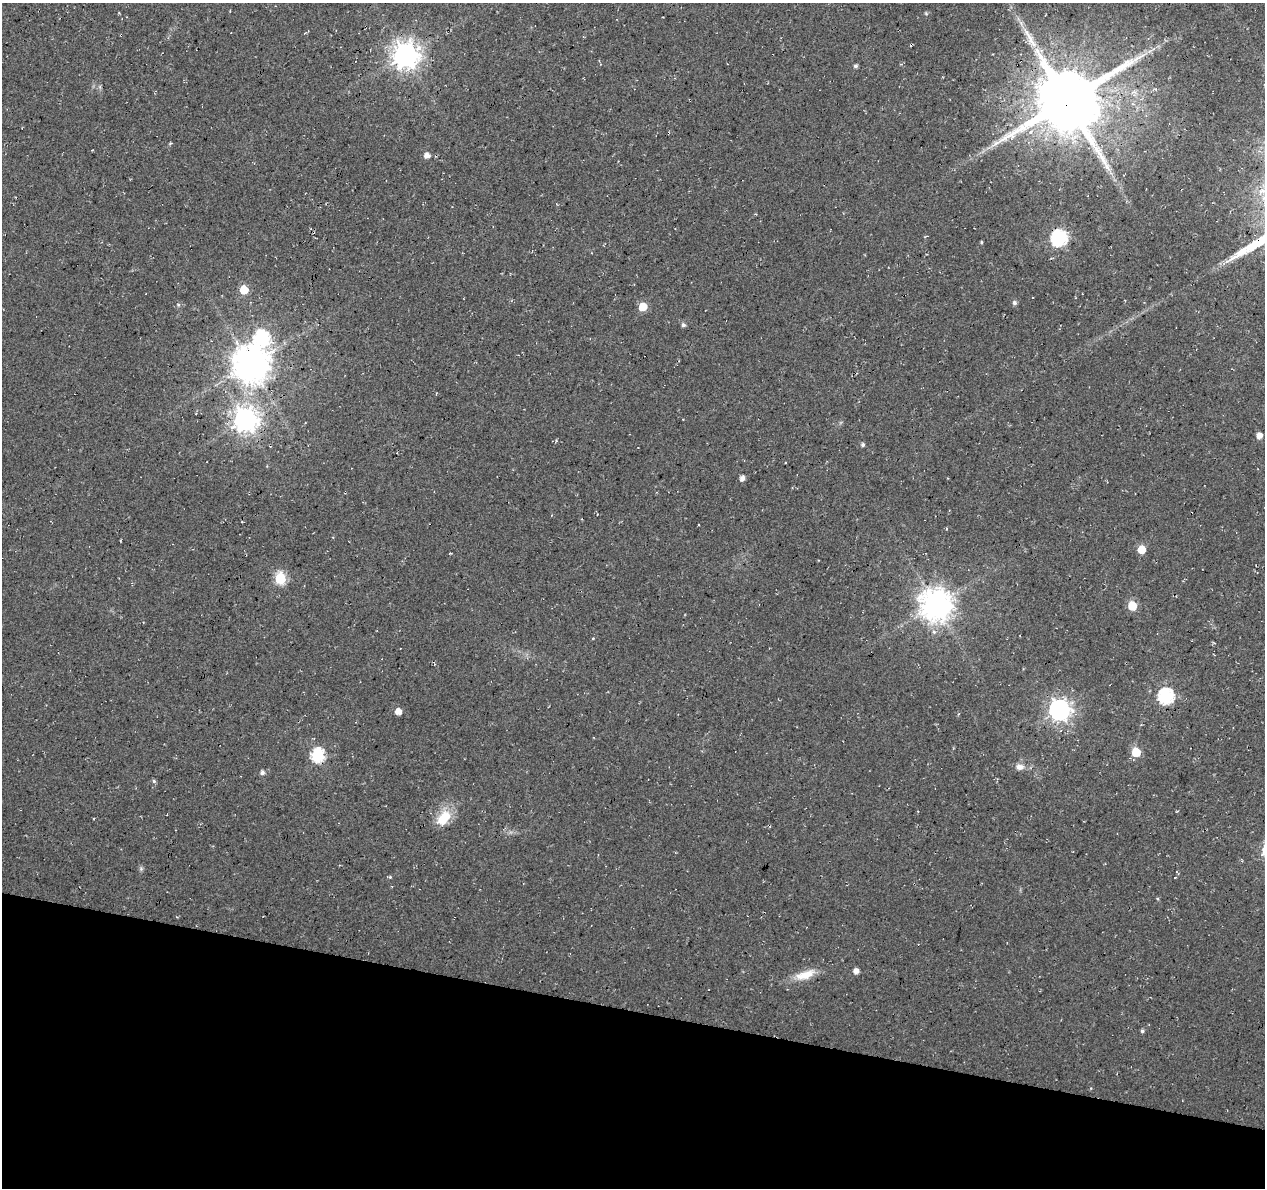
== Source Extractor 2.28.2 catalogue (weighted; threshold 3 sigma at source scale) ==
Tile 15 of 4 x 4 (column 3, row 4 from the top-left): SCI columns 2525-3787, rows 224-1409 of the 5059 x 5250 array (HDU 1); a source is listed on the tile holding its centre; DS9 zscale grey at full resolution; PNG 1267 x 1190 px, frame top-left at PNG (2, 3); no overlay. Shown black and unused: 15% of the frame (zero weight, under 3 of 4 exposures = <1% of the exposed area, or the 3 px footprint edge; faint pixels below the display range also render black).
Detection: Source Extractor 2.28.2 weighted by HDU 2 'WHT'; one run over the whole footprint, this tile lists its part. Background 0.0177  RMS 0.0054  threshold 0.0241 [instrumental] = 3 sigma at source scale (4.5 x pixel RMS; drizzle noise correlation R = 1.50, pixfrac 1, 0.0396/0.0396 arcsec/px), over >= 5 px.
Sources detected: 41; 1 cosmic-ray / hot-pixel residue — not listed; the other 40 listed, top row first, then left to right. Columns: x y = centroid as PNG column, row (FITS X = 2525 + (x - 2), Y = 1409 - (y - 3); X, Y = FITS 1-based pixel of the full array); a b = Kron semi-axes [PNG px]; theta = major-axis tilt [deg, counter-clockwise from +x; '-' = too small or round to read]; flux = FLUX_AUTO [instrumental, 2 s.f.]
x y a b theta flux
926 13 6 3 -20 0.64
1030 38 41 8 -60 13
406 55 9 8 - 590
855 66 5 4 - 1.2
1155 89 5 4 - 0.8
1067 100 21 18 29 4400
427 155 5 5 - 3.6
1101 156 47 9 -59 15
1059 238 7 7 - 120
244 290 5 5 - 20
1014 303 5 5 - 1.5
178 305 5 5 - 0.81
643 307 5 5 - 15
683 325 5 5 - 1.5
262 338 10 8 -66 110
250 364 11 10 - 1300
245 420 8 8 - 490
1259 436 5 5 - 4.7
863 445 4 4 - 1.3
742 478 5 5 - 3.1
946 529 4 3 - 0.49
1141 550 5 5 - 12
280 578 6 6 - 48
936 605 10 9 - 920
1132 606 6 5 - 19
593 638 5 3 - 0.43
1166 696 7 7 - 110
1059 710 8 8 - 340
398 711 5 5 - 5.2
1136 752 6 6 - 15
318 755 7 6 - 77
1020 767 11 7 0 3.3
262 773 5 5 - 2
154 781 5 5 - 1.1
444 818 23 14 48 13
141 869 6 4 -19 0.89
390 877 4 4 - 0.6
856 971 5 5 - 3
805 975 29 11 19 9.7
1142 1031 5 4 - 1.1
Overlapping masked pixels (flux is a lower limit): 4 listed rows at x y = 1067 100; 1059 238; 245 420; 318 755